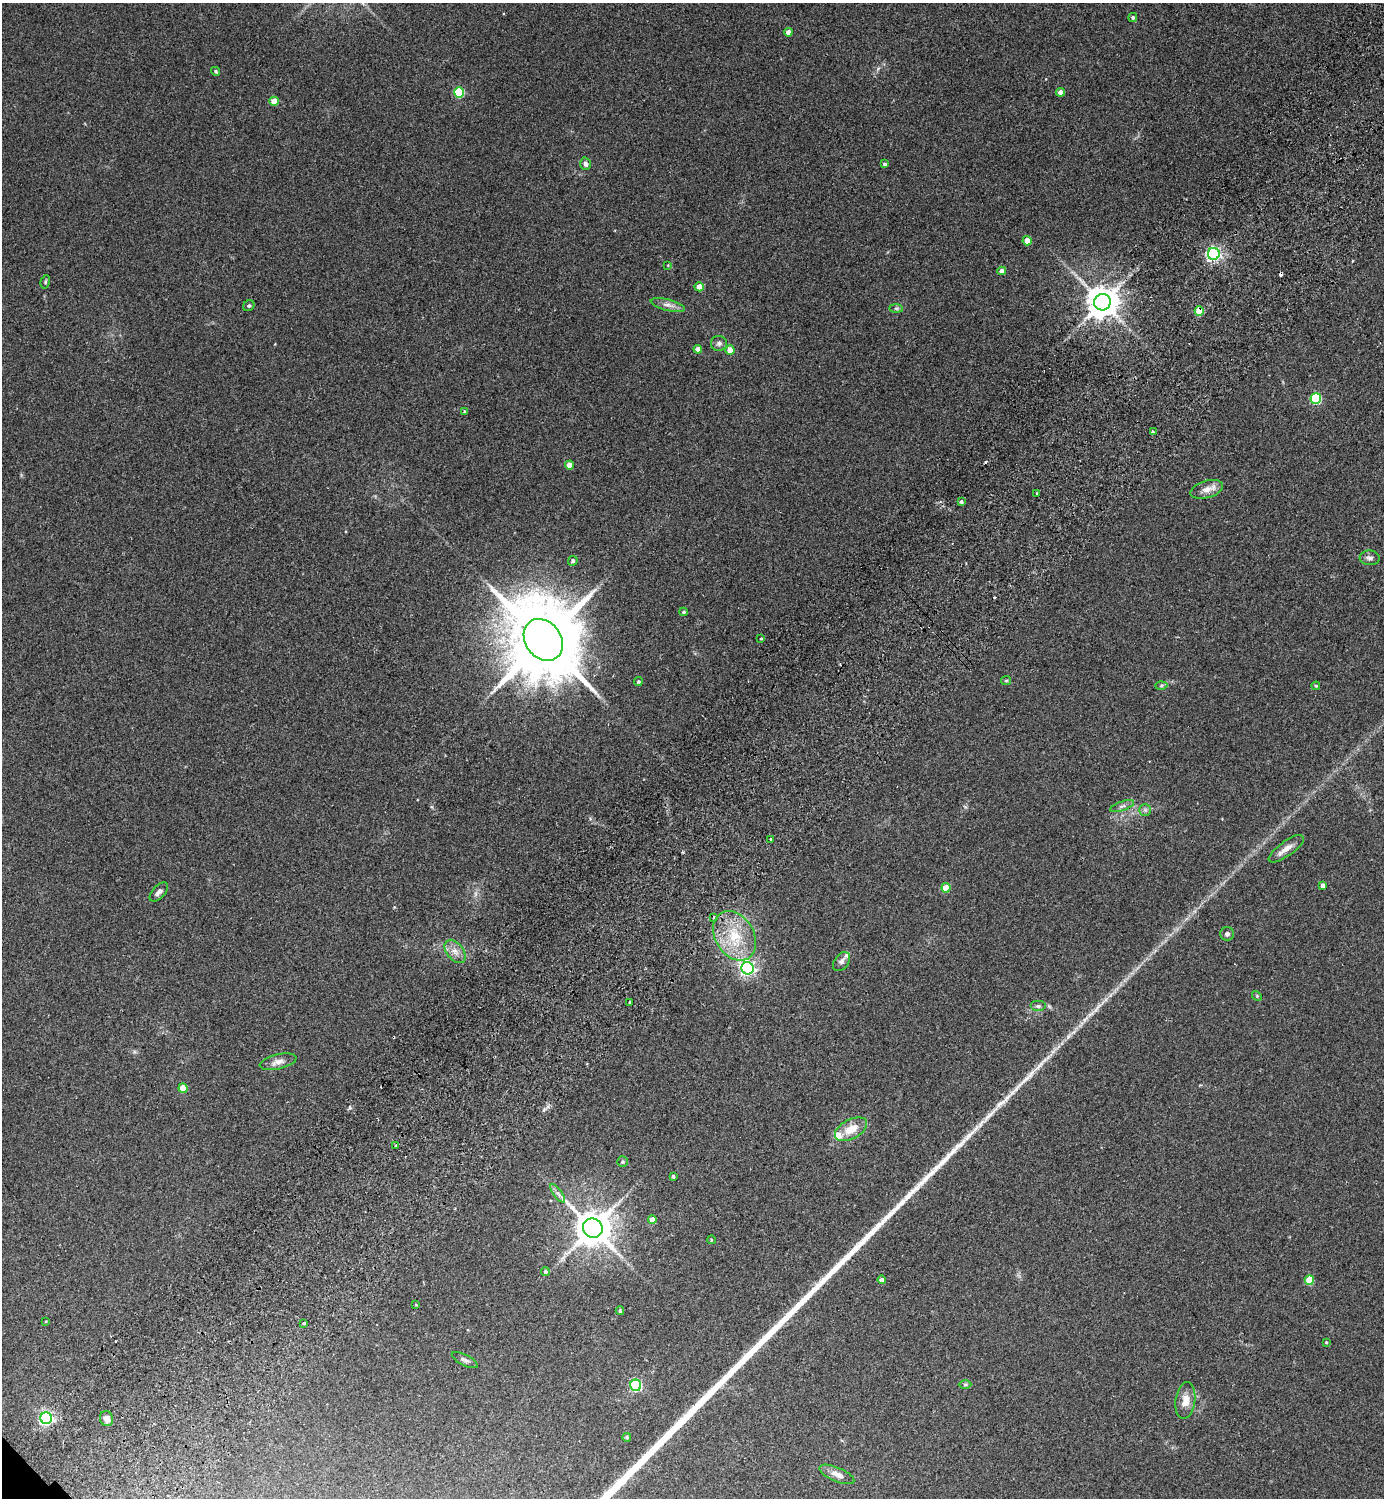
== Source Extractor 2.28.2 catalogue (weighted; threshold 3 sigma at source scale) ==
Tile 10 of 4 x 4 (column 2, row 3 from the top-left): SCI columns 1584-2965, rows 1540-3035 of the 6072 x 6072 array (HDU 1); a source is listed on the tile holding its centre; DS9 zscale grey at full resolution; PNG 1386 x 1500 px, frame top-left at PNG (2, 3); each listed source drawn as its Kron ellipse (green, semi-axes under 4 px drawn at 4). Shown black and unused: <1% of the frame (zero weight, under 2 of 3 exposures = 3% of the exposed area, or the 3 px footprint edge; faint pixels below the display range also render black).
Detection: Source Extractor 2.28.2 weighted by HDU 2 'WHT'; one run over the whole footprint, this tile lists its part. Background 0.0481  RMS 0.0088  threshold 0.0397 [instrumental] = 3 sigma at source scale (4.5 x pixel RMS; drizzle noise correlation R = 1.50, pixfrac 1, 0.05/0.05 arcsec/px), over >= 5 px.
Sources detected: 85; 3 cosmic-ray / hot-pixel residue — neither listed nor drawn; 2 inside a brighter listed object's ellipse — not listed separately; the other 80 listed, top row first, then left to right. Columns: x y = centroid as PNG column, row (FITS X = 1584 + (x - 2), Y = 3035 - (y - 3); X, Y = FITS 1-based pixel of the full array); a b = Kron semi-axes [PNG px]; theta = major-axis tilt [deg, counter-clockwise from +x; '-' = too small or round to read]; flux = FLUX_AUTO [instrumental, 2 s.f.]
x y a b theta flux
1133 17 4 4 - 1.7
788 32 4 4 - 5
215 71 4 4 - 1.2
1060 92 4 4 - 4.5
459 93 5 5 - 45
274 101 4 4 - 11
586 164 6 5 - 3.3
885 164 4 4 - 1.7
1027 241 4 4 - 10
1214 254 6 6 - 200
668 265 3 2 - 0.61
1002 271 4 4 - 4.7
45 282 7 4 73 1.3
699 287 4 4 - 10
1102 302 8 8 - 1700
668 305 18 5 -14 4.7
249 306 6 5 - 1.4
896 308 7 4 -1 1.6
1199 311 5 4 - 21
719 343 8 7 - 3
698 349 4 4 - 6.1
730 350 5 4 - 9
1316 398 5 5 - 71
465 411 4 3 - 1.1
1153 432 3 2 - 1.4
569 465 4 4 - 8.6
1207 489 17 8 17 7.1
1037 493 3 2 - 1.1
961 502 3 3 - 1.7
1370 558 10 7 -4 3.1
573 561 5 4 - 2.4
683 612 4 3 - 1.4
761 638 3 2 - 0.73
543 640 22 18 -54 12000
1006 681 5 4 - 1
638 682 4 4 - 1.2
1161 685 6 4 2 1.2
1316 686 4 4 - 0.86
1122 806 12 4 19 2.7
1145 810 6 6 - 1.9
771 839 3 3 - 2.6
1286 849 21 7 36 7.2
1323 886 4 4 - 5.2
946 888 4 4 - 19
159 892 12 6 47 3.5
714 917 3 3 - 3.3
1227 934 7 6 - 2.2
735 936 26 19 -58 33
455 951 13 8 -52 6.1
842 962 10 7 54 3.4
748 968 6 6 - 230
1257 996 5 4 - 1
630 1002 3 3 - 4.9
1038 1006 8 5 0 2.2
278 1062 19 7 13 5.7
183 1088 4 4 - 19
851 1129 17 10 27 14
396 1146 3 3 - 7.5
622 1162 5 5 - 1.5
673 1176 3 3 - 1.6
558 1193 11 3 -54 2.2
652 1220 4 4 - 8.4
593 1228 10 9 - 2200
711 1240 4 3 - 0.61
545 1271 4 4 - 1.6
882 1280 4 4 - 3.5
1309 1280 5 4 - 24
416 1305 4 2 - 0.58
620 1311 4 3 - 1.4
46 1321 4 2 - 0.61
304 1323 3 3 - 2.4
1326 1342 4 3 - 0.86
465 1360 14 5 -27 2.8
965 1384 6 4 0 1.1
636 1385 5 5 - 110
1185 1400 18 10 82 9.5
46 1418 6 6 - 190
106 1418 8 6 -74 4.6
627 1437 4 4 - 1.3
837 1474 19 7 -23 6.3
Overlapping masked pixels (flux is a lower limit): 1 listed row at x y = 1199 311